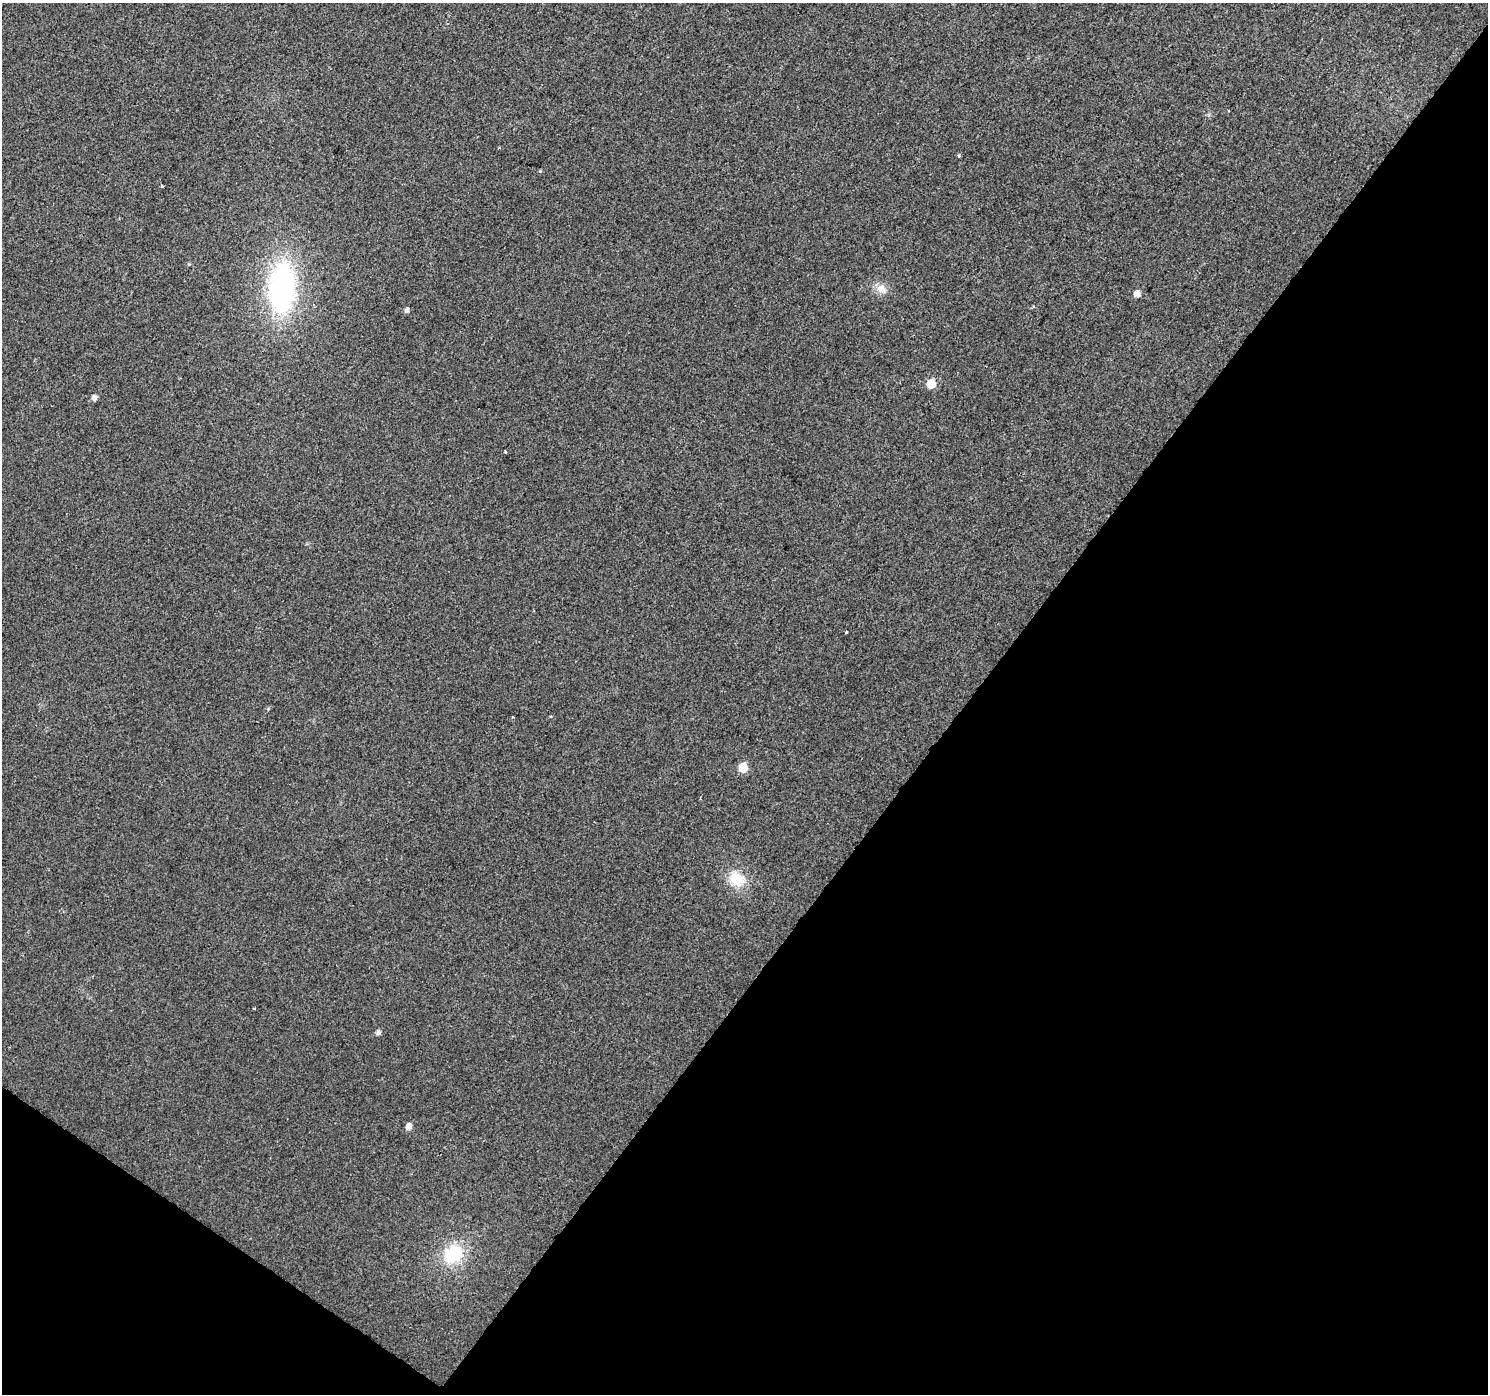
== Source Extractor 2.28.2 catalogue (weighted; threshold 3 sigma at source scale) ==
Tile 15 of 4 x 4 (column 3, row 4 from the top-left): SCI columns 2973-4458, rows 182-1573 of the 5950 x 5998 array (HDU 1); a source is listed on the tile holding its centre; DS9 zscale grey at full resolution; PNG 1490 x 1396 px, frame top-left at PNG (2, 3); no overlay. Shown black and unused: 38% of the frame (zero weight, under 2 of 3 exposures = <1% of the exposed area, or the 3 px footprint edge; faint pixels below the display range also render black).
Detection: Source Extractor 2.28.2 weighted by HDU 2 'WHT'; one run over the whole footprint, this tile lists its part. Background 0.00528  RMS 0.0054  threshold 0.0243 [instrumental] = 3 sigma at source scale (4.5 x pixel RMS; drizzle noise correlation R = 1.50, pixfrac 1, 0.0396/0.0396 arcsec/px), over >= 5 px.
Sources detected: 18; all 18 listed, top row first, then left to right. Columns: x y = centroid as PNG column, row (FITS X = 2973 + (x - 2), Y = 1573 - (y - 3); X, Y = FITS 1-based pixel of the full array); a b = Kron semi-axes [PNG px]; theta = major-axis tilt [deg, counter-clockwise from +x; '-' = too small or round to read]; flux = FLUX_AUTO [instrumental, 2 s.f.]
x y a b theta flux
1228 110 2 2 - 0.5
959 156 3 3 - 1.3
162 186 3 3 - 1.5
189 264 6 3 -17 0.59
281 287 47 24 88 120
881 289 16 11 -38 5.1
1137 294 6 5 - 3.8
406 310 6 5 - 1.8
931 384 6 6 - 14
94 398 5 5 - 2.5
506 452 3 3 - 0.6
846 632 3 3 - 2.1
743 768 6 6 - 15
736 879 24 18 -51 14
254 1008 3 3 - 1
378 1033 5 5 - 1.9
409 1126 6 5 - 3.3
453 1254 23 19 31 26